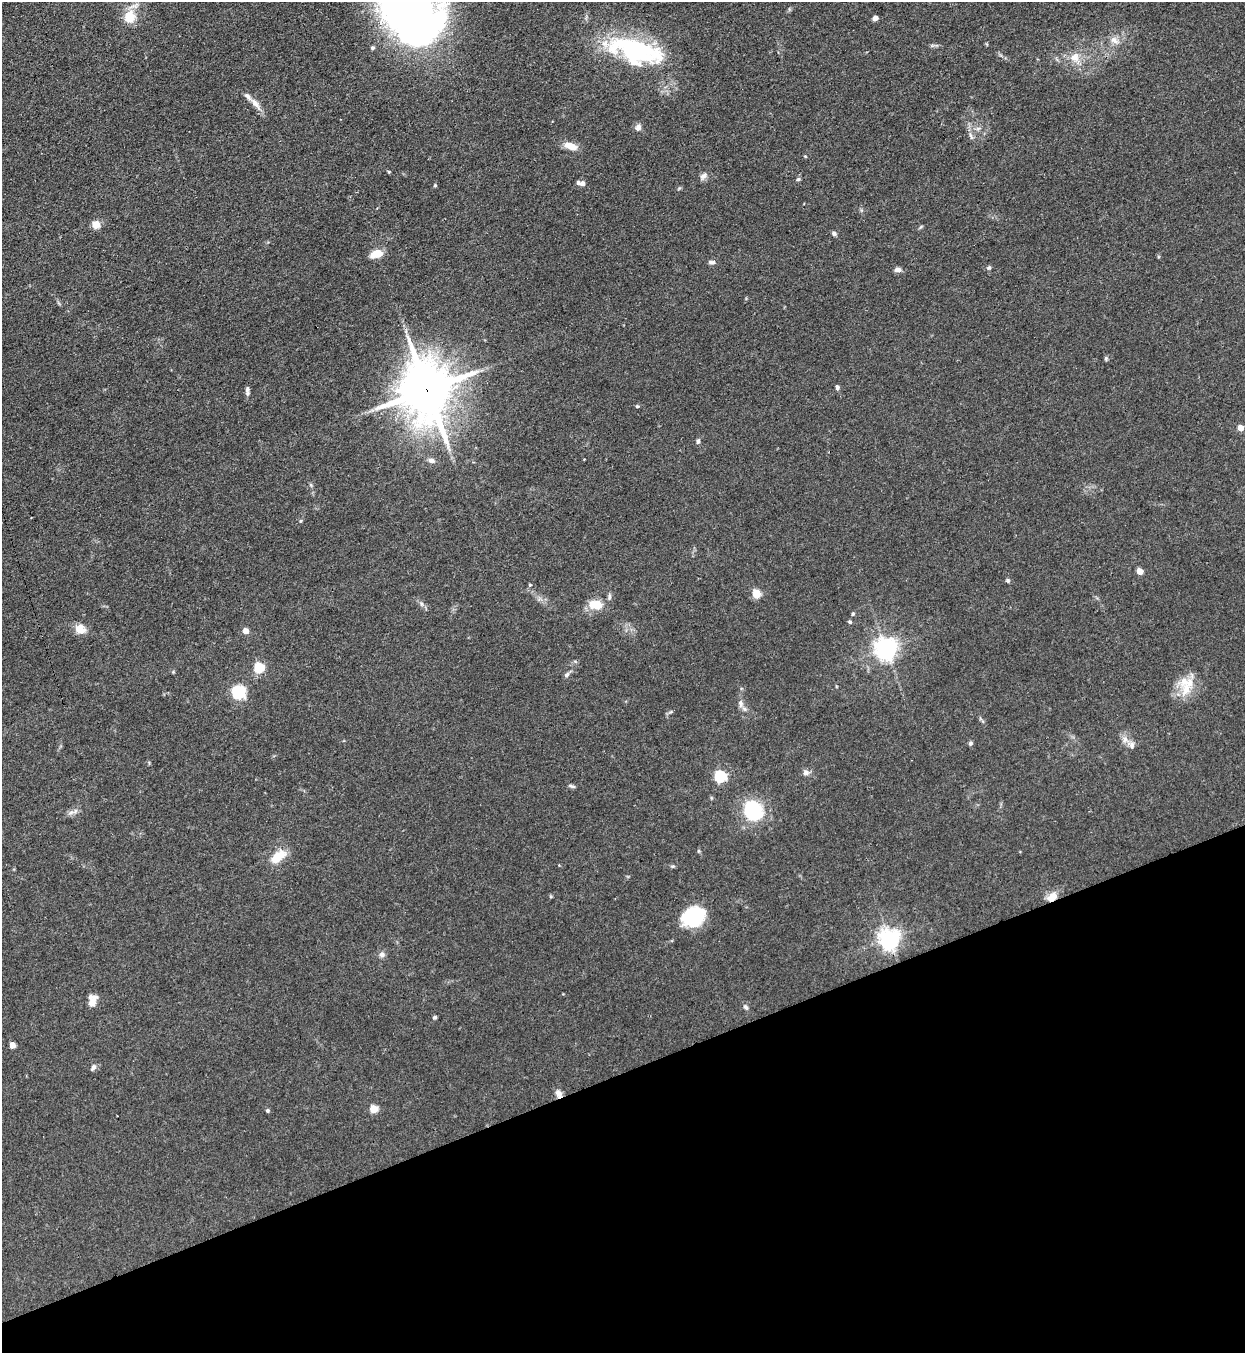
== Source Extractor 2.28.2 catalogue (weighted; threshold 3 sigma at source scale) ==
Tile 14 of 4 x 4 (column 2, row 4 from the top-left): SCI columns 1551-2793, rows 37-1387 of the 5457 x 5478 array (HDU 1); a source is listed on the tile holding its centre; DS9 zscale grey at full resolution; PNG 1247 x 1355 px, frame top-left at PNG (2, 2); no overlay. Shown black and unused: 21% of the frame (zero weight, under 3 of 4 exposures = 5% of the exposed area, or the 3 px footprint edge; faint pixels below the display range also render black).
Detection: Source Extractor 2.28.2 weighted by HDU 2 'WHT'; one run over the whole footprint, this tile lists its part. Background 0.0726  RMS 0.0059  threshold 0.0264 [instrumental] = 3 sigma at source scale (4.5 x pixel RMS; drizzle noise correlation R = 1.50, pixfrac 1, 0.05/0.05 arcsec/px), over >= 5 px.
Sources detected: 78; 4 inside a brighter listed object's ellipse — not listed separately; the other 74 listed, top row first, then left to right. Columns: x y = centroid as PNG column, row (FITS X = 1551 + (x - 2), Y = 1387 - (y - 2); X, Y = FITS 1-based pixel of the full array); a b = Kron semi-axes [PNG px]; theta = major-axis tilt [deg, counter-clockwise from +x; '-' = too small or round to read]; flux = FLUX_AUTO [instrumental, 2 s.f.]
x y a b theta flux
130 17 17 15 79 11
875 18 5 4 - 3.1
409 33 76 25 -44 87
1114 40 13 8 -41 4
372 48 5 5 - 1
635 51 67 26 -16 82
1075 57 12 11 - 6.7
255 104 21 7 -51 4.8
638 128 9 8 - 2.5
978 128 7 4 2 1.3
971 136 12 4 -65 1.8
570 146 16 8 -18 6.5
805 156 5 3 - 0.47
389 172 5 3 - 0.59
704 176 11 7 47 2.5
798 179 6 5 - 0.92
583 183 6 5 - 1.9
435 185 4 4 - 0.61
96 225 5 5 - 16
834 234 6 5 - 1.7
376 254 10 6 14 11
712 262 8 5 0 1.8
989 268 6 5 - 0.97
897 270 7 5 2 2.8
1106 358 6 4 -72 0.9
837 387 6 5 - 1.3
247 389 9 6 76 1.7
427 390 18 15 -79 3200
637 406 5 4 - 0.78
1240 428 4 4 - 7.6
698 441 7 5 81 1.3
584 459 2 2 - 0.51
431 461 9 6 -19 2.4
311 485 6 4 -71 0.8
300 521 5 3 - 0.6
1140 571 4 4 - 8.9
1008 580 6 5 - 1
530 585 5 4 - 0.68
756 594 5 5 - 23
609 597 9 5 85 1.4
421 604 8 5 -69 1.6
595 605 19 12 -7 9.5
853 614 5 4 - 0.87
850 622 4 4 - 1.2
79 629 8 7 - 11
245 631 5 4 - 6.3
886 649 7 7 - 450
259 668 5 5 - 43
173 672 6 3 19 0.62
566 675 8 6 55 1.6
1186 689 23 15 87 13
239 692 16 15 - 17
741 703 12 7 -79 2.9
1125 739 10 8 -84 3.5
970 743 6 6 - 1.1
806 772 8 7 - 2.3
720 776 6 5 - 69
572 786 10 4 -16 1.2
752 810 25 19 -53 35
71 812 10 7 35 2.5
278 857 19 9 37 13
672 866 7 3 -1 0.82
1052 897 13 8 40 7.1
693 916 23 18 20 40
889 939 7 7 - 370
382 954 8 7 - 2.1
92 1002 15 8 68 4.9
746 1007 8 6 -60 1.4
435 1017 5 4 - 1
12 1045 5 4 - 7.1
93 1067 8 5 59 1.7
559 1094 12 7 -63 3.1
373 1109 5 5 - 19
267 1110 5 5 - 0.95
Overlapping masked pixels (flux is a lower limit): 3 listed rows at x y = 427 390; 1052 897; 559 1094